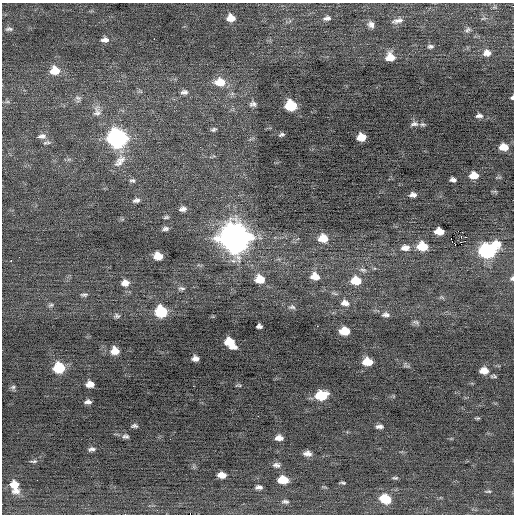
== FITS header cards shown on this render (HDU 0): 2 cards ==
NAXIS1  =                  512 / Axis length
NAXIS2  =                  512 / Axis length

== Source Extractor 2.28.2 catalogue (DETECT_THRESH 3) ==
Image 512 x 512 px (HDU 0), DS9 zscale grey, 1 PNG px = 1 image px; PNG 516 x 516 px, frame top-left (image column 1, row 512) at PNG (2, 3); no overlay
Background -0.0277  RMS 0.7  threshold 2.11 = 3 sigma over >= 5 px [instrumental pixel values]
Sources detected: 104; all 104 listed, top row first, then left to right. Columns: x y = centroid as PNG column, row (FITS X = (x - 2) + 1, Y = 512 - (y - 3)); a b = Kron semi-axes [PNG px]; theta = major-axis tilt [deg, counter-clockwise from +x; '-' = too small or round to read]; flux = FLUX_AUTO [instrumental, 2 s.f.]
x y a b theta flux
231 18 9 8 - 480
327 18 10 6 10 160
397 21 14 6 14 240
371 24 9 7 -51 210
9 29 9 5 2 120
468 30 8 6 49 110
154 39 2 2 - 340
105 40 10 6 1 230
430 46 7 5 5 110
487 53 9 8 - 320
390 57 9 9 - 640
55 71 11 9 1 780
220 82 13 10 -2 760
184 92 9 6 7 170
512 97 5 3 - 78
78 99 10 7 -72 150
7 102 7 4 1 91
253 104 9 7 7 160
291 106 8 7 - 2100
97 111 17 11 -87 370
479 116 9 6 1 160
414 124 11 7 6 190
422 124 7 5 -1 87
214 129 8 5 21 98
281 135 5 3 - 82
42 136 12 7 3 240
361 137 7 6 - 600
117 138 10 9 - 15000
48 143 9 5 -34 130
504 147 8 6 -4 580
120 161 22 11 49 570
474 175 8 6 -1 550
132 180 8 5 -14 110
453 180 6 4 -13 150
413 195 6 4 3 180
136 200 9 5 13 170
183 209 8 5 8 210
166 217 7 4 8 86
165 229 8 5 12 140
439 231 8 6 -1 620
458 231 2 2 - 1400
234 238 12 12 - 66000
323 238 10 8 -3 700
451 239 2 2 - 260
455 244 3 2 - 92
496 244 10 7 -14 610
422 246 9 7 -5 1200
405 248 12 7 0 320
487 251 10 8 1 7600
158 256 7 6 - 650
11 261 2 2 - 90
363 270 10 5 -15 130
315 276 9 8 - 570
512 278 6 5 - 89
260 279 9 8 - 830
356 281 9 8 - 980
125 283 9 7 1 310
181 288 10 5 -6 110
84 295 9 4 7 98
442 297 9 3 -21 58
345 303 11 8 -9 300
51 305 7 5 17 89
292 307 9 6 -1 130
161 312 8 8 - 2500
386 315 10 6 -1 170
117 316 7 5 2 100
416 322 10 5 -22 110
259 326 5 4 - 130
317 326 2 2 - 170
344 331 8 6 -4 1100
230 342 11 7 -44 1100
115 351 8 7 - 570
195 358 6 5 - 220
367 362 8 6 -4 840
406 365 9 6 -36 110
59 368 9 8 - 2000
484 371 9 7 -7 470
494 376 8 4 -36 78
90 384 7 6 - 380
238 385 10 3 -2 64
193 386 2 2 - 110
13 387 6 6 - 100
321 395 10 7 5 1700
88 402 7 4 3 160
258 416 2 2 - 250
477 418 6 3 2 57
134 426 7 4 0 100
379 426 8 4 2 160
126 436 8 5 -9 120
279 438 7 5 -2 290
170 439 2 2 - 58
92 449 8 4 7 130
307 453 8 5 -4 230
33 461 10 4 5 85
277 465 9 6 -6 170
222 475 8 5 -4 390
395 478 7 4 -4 72
283 480 9 6 -6 810
343 483 5 2 - 67
15 486 14 8 -75 740
259 487 6 4 -2 150
488 491 8 3 0 66
385 499 10 8 -17 1200
285 501 10 5 -6 120
At the frame edge (FLAGS 8, measured only in part): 2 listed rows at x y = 512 97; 512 278